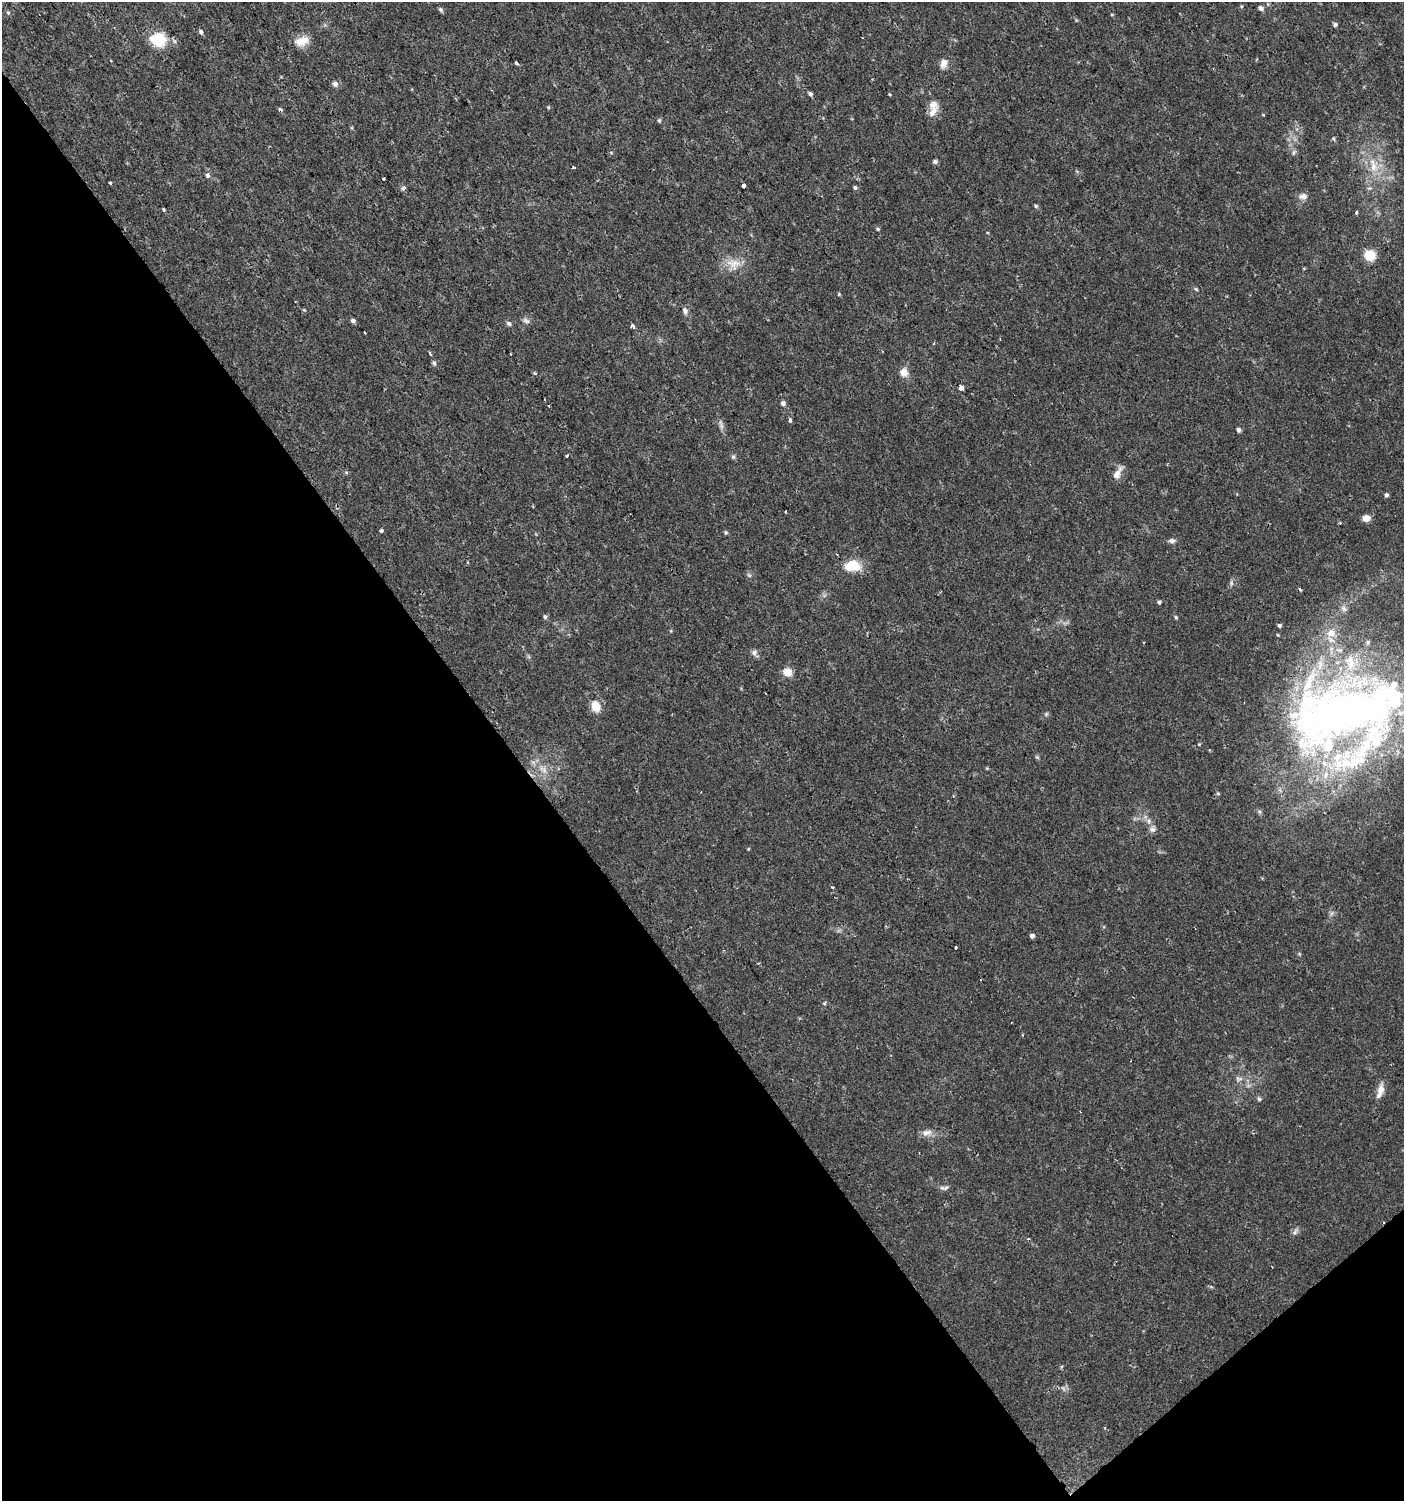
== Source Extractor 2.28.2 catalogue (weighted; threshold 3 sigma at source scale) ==
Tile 14 of 4 x 4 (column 2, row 4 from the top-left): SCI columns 1605-3006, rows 1-1499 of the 5950 x 5999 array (HDU 1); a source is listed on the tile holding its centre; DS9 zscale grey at full resolution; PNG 1406 x 1503 px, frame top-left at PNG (2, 2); no overlay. Shown black and unused: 39% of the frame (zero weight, under 2 of 3 exposures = <1% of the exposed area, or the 3 px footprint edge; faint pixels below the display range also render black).
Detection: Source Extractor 2.28.2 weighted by HDU 2 'WHT'; one run over the whole footprint, this tile lists its part. Background 0.0134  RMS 0.0026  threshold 0.0116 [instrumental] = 3 sigma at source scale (4.5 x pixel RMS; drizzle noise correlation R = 1.50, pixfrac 1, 0.0396/0.0396 arcsec/px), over >= 5 px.
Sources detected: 99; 2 too faint to see at this stretch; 1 inside a brighter object's white glare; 3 cosmic-ray / hot-pixel residue — not listed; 6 inside a brighter listed object's ellipse — not listed separately; the other 87 listed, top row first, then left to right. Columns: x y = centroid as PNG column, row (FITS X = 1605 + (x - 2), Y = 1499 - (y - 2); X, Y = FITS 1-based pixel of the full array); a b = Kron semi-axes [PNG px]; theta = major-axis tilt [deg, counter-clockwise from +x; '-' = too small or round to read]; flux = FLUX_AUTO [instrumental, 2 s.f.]
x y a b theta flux
1261 8 6 5 - 0.87
441 10 6 5 - 0.47
8 13 5 5 - 0.36
1335 24 5 5 - 0.54
201 32 6 4 -59 0.66
158 40 7 6 - 33
302 41 19 11 17 3
516 63 5 4 - 0.34
944 63 11 8 71 1.7
335 84 7 6 - 0.94
810 94 5 4 - 0.57
933 105 12 12 - 1.9
548 107 5 3 - 0.25
659 120 6 4 -75 0.41
1333 139 6 4 -54 0.35
1294 152 8 5 61 0.52
935 162 6 5 - 0.66
1373 167 16 9 -81 3.3
574 168 4 3 - 0.47
208 176 5 4 - 0.98
384 179 3 3 - 1.1
110 183 3 3 - 1.4
743 186 4 3 - 1.5
855 187 5 4 - 0.48
404 188 8 4 38 0.49
1303 196 12 8 -1 1.2
1036 206 5 5 - 0.41
164 210 3 3 - 0.61
1357 213 3 3 - 0.84
878 229 5 4 - 0.34
1370 255 6 6 - 18
735 263 24 11 -5 3.6
1196 289 6 4 -45 0.33
685 311 9 7 -60 0.87
353 321 5 4 - 0.73
526 321 10 6 -22 0.85
509 323 7 5 -43 0.6
632 326 4 3 - 4.1
365 332 3 2 - 0.36
430 354 5 3 - 0.39
434 363 7 5 -73 0.5
904 372 10 9 - 2
961 388 4 4 - 3.2
545 400 2 2 - 0.28
783 403 6 5 - 0.75
790 420 4 4 - 0.76
1239 430 5 5 - 0.55
567 455 3 3 - 1.1
733 457 6 5 - 0.45
1117 474 17 7 62 1.9
1386 495 5 4 - 0.63
785 512 3 2 - 0.23
1366 518 7 6 - 2.5
381 530 3 3 - 1.2
726 532 6 4 -68 0.37
1172 541 9 6 0 0.77
852 566 16 10 1 6.6
1159 602 4 4 - 0.52
1344 609 10 7 -40 1
545 617 6 5 - 0.54
1176 617 5 4 - 0.36
1279 625 4 4 - 0.49
1331 633 13 12 - 3.2
1278 635 5 3 - 0.2
1368 642 6 6 - 0.59
754 653 8 7 - 0.84
787 672 6 5 - 6.1
595 706 11 9 -69 3.9
1348 711 95 60 -31 150
1046 714 6 4 47 0.35
1326 775 13 7 67 2.4
1218 793 5 4 - 0.31
1149 821 6 6 - 0.73
1153 829 8 8 - 0.95
748 849 4 3 - 0.21
832 887 3 2 - 0.53
1032 936 4 4 - 0.8
956 947 3 3 - 1.3
825 1004 5 4 - 0.36
1022 1035 3 3 - 0.3
1238 1079 9 5 2 0.74
1380 1091 19 7 73 2.4
1259 1099 6 5 - 0.44
927 1132 15 8 16 1.5
946 1188 7 3 46 0.45
1295 1232 9 5 63 0.68
1063 1388 7 4 -19 0.6
Isophote crosses this tile's border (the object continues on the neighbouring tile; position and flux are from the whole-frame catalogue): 1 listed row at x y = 1348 711